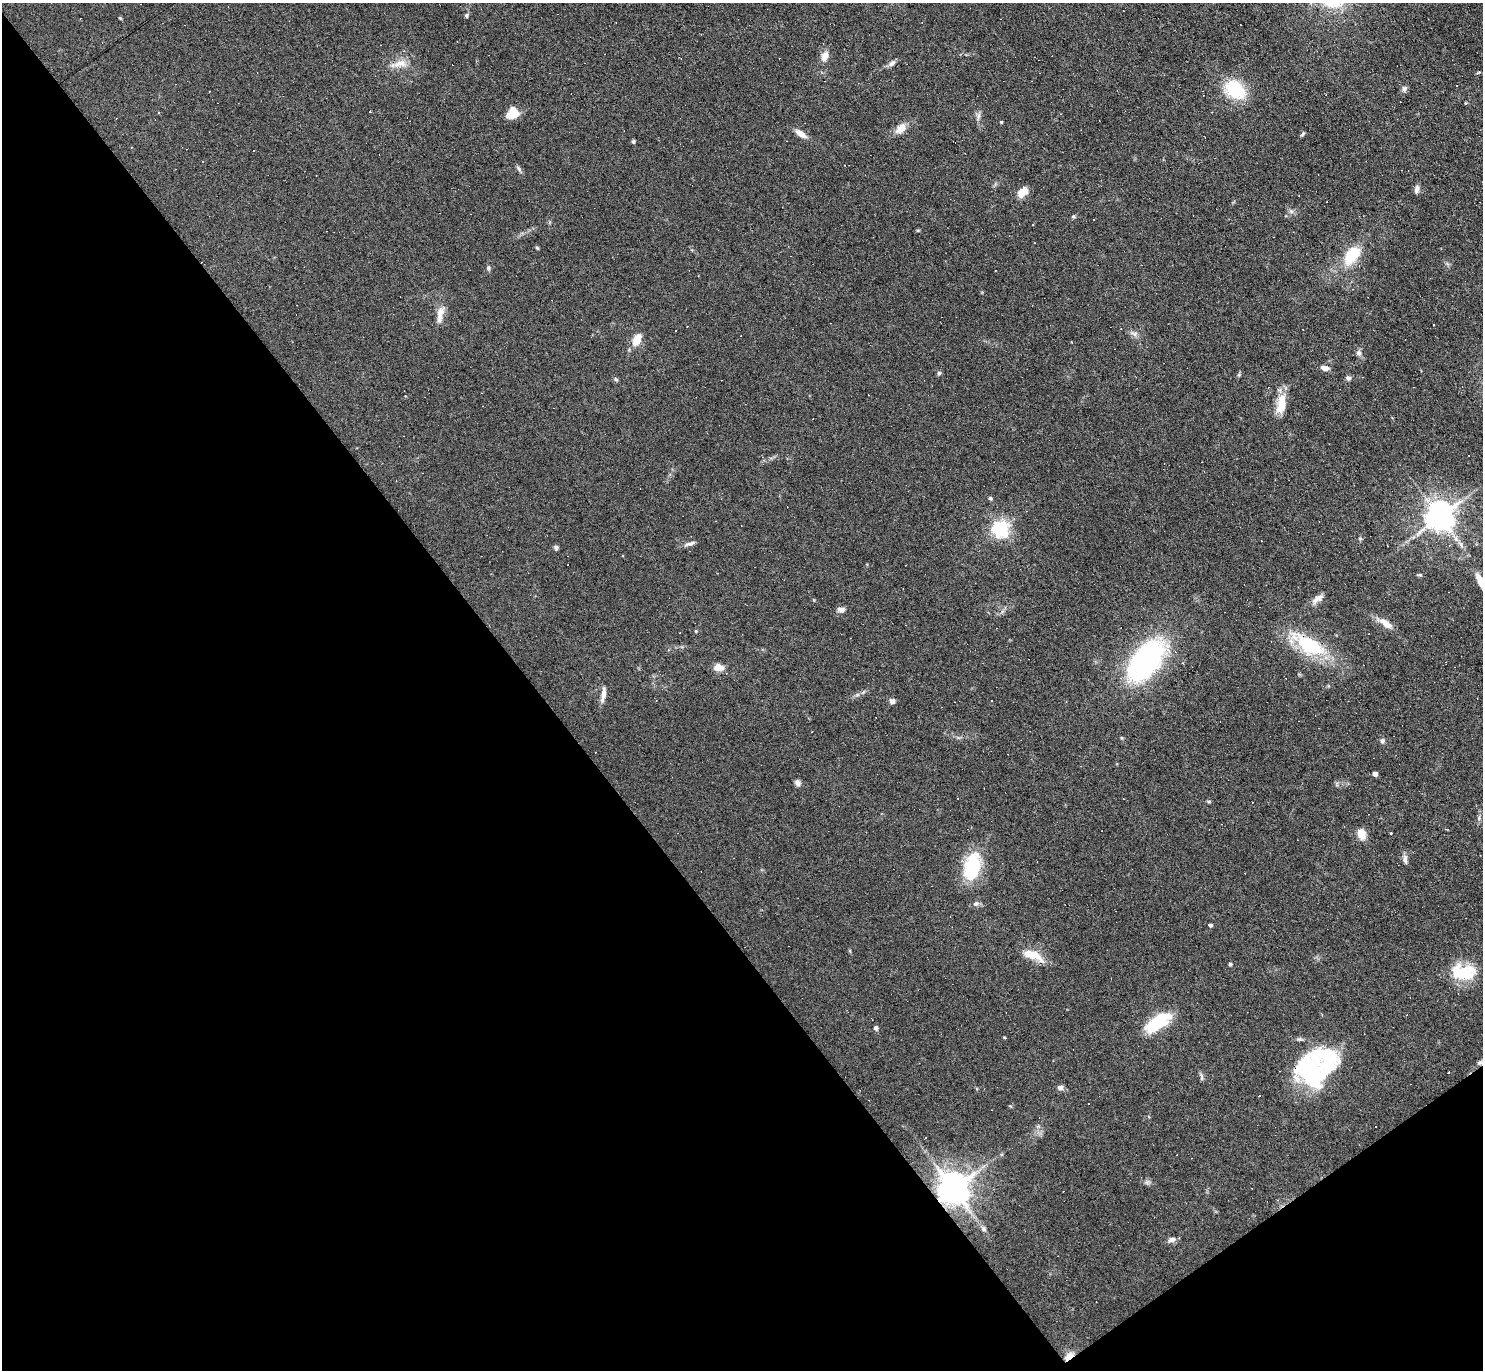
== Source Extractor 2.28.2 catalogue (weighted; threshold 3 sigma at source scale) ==
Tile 14 of 4 x 4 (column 2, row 4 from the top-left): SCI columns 1482-2962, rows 152-1519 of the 5923 x 5919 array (HDU 1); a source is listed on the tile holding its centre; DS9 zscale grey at full resolution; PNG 1485 x 1372 px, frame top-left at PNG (2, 3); no overlay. Shown black and unused: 39% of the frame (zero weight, under 3 of 6 exposures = <1% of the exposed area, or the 3 px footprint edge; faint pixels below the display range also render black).
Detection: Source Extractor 2.28.2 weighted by HDU 2 'WHT'; one run over the whole footprint, this tile lists its part. Background 0.103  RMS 0.0063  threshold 0.0259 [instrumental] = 3 sigma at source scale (4.09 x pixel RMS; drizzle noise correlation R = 1.36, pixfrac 0.8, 0.05/0.05 arcsec/px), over >= 5 px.
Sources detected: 133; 4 inside a brighter object's white glare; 46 cosmic-ray / hot-pixel residue — not listed; the other 83 listed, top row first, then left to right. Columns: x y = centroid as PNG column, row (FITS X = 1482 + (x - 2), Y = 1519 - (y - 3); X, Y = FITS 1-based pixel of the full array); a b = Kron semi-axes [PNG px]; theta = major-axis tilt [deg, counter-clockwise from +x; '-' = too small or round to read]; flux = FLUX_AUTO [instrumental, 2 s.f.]
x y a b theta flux
466 15 6 5 - 1
120 18 5 4 - 0.54
404 51 4 4 - 0.74
824 56 11 8 69 4.8
892 63 11 6 39 2.2
400 64 23 9 13 7.2
1457 85 3 3 - 2.6
1404 89 9 7 58 1.8
1235 90 19 14 -35 33
158 112 3 2 - 0.68
512 113 12 10 56 13
978 116 14 4 78 1.9
1001 122 4 3 - 0.57
901 128 14 9 42 6.2
801 134 15 7 -35 4.9
1303 134 7 4 51 0.94
633 141 4 4 - 1.1
254 150 3 2 - 0.53
519 169 11 4 -54 1.4
1417 189 9 6 76 2.5
1022 192 12 8 46 7.1
1291 211 6 6 - 1.5
1073 216 5 5 - 0.78
1094 219 3 2 - 0.38
537 248 4 4 - 0.79
1352 256 22 13 53 21
488 268 7 5 -81 1.1
440 314 23 8 78 6.4
1433 324 3 3 - 0.87
676 331 3 2 - 0.93
1134 334 10 6 -29 2.2
637 340 13 8 64 8.9
1359 353 8 7 - 2.1
1324 368 10 6 -9 3.2
939 373 5 5 - 1.1
1348 378 7 6 - 1.6
616 379 6 4 -31 0.88
1281 404 25 10 81 11
990 498 6 4 -55 0.92
1439 517 9 8 - 980
1000 529 6 6 - 210
690 544 15 5 18 2.4
556 548 7 5 -81 1.2
1420 575 6 4 17 0.81
1480 580 20 7 -67 6.4
1317 599 18 7 39 3.9
841 610 9 6 -16 2.7
1385 623 20 8 -33 7.3
696 631 5 3 - 0.53
1309 645 40 17 -30 44
1145 661 54 29 53 110
719 667 11 8 -4 5.9
863 692 7 4 19 1.1
603 694 19 5 82 4.1
892 701 7 7 - 2
812 731 2 2 - 0.36
1382 741 6 6 - 1.7
1375 774 4 4 - 3.9
798 783 7 6 - 2.1
1209 801 6 4 0 0.73
1479 818 6 5 - 1.1
1361 834 12 9 -69 6.1
1405 860 11 6 -84 2.1
972 867 32 20 74 32
976 904 8 7 - 1.9
1210 925 4 4 - 1.4
1032 955 27 10 -22 12
1230 964 5 4 - 0.75
1463 972 29 18 -8 25
1160 1020 30 14 35 27
875 1028 6 5 - 2.2
1004 1037 5 3 - 0.47
1329 1060 53 21 63 38
1482 1062 11 5 13 2.3
1309 1076 37 22 -36 40
1201 1077 12 4 -82 1.4
1060 1088 7 6 - 2.4
1010 1106 5 3 - 0.56
1147 1182 7 4 72 1.2
953 1189 9 9 - 1300
983 1229 7 6 - 1.5
1172 1240 10 7 4 2.6
1069 1356 9 5 39 6.8
Overlapping masked pixels (flux is a lower limit): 3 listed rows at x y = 1482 1062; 953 1189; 1069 1356
Isophote crosses this tile's border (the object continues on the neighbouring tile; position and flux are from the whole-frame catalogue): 2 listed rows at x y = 1480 580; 1482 1062